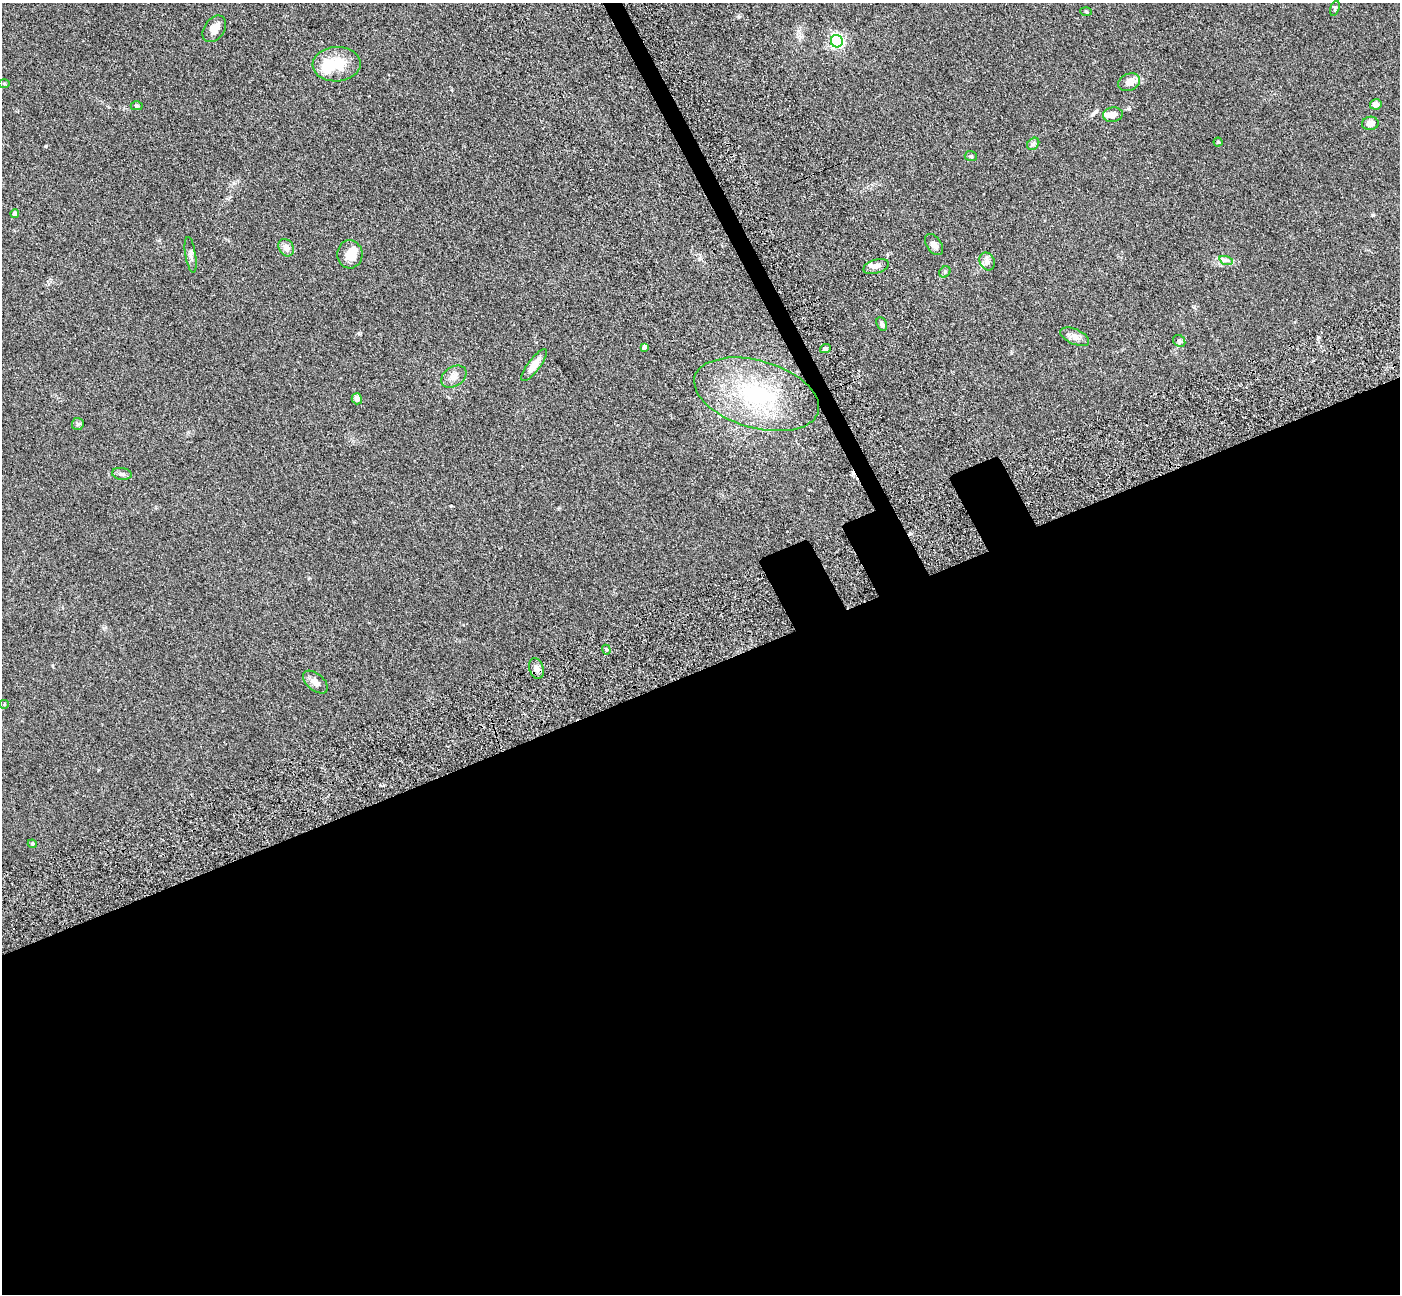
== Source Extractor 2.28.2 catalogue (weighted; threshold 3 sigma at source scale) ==
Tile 15 of 4 x 4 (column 3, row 4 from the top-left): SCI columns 2955-4352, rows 472-1763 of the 5911 x 5897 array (HDU 1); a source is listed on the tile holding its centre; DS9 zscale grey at full resolution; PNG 1402 x 1296 px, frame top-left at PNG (2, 3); each listed source drawn as its Kron ellipse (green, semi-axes under 4 px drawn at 4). Shown black and unused: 50% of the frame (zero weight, under 3 of 5 exposures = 10% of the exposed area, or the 3 px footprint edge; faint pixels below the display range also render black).
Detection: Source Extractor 2.28.2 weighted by HDU 2 'WHT'; one run over the whole footprint, this tile lists its part. Background 0.245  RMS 0.0081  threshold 0.0366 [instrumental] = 3 sigma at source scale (4.5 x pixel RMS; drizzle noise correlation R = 1.50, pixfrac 1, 0.05/0.05 arcsec/px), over >= 5 px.
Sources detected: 44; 1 cosmic-ray / hot-pixel residue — neither listed nor drawn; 4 inside a brighter listed object's ellipse — not listed separately; the other 39 listed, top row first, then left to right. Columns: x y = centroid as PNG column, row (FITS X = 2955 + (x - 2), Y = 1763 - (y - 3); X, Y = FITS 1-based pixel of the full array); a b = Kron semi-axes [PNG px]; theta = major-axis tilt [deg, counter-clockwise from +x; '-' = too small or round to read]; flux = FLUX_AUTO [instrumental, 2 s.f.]
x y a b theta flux
1335 8 8 4 72 1.1
1086 12 5 3 - 0.77
214 29 15 10 55 7.5
837 41 6 6 - 150
337 64 24 17 3 21
1129 82 11 8 24 6.1
4 84 6 4 -1 0.75
1376 104 6 5 - 4.6
137 106 6 4 0 1
1113 115 10 7 9 4.5
1370 123 8 6 9 4.6
1218 142 4 4 - 0.86
1033 144 7 5 45 1.7
971 156 6 5 - 1.2
15 214 4 4 - 3.7
934 245 12 7 -55 3.8
286 248 9 7 -59 5.1
350 254 14 12 -85 10
191 255 18 5 -81 2.9
1226 260 7 4 -17 1.7
987 261 9 7 -66 3.2
876 267 13 7 17 3.7
945 272 6 5 - 1.2
882 324 7 4 -64 2.1
1075 337 15 7 -24 4.4
1179 341 6 5 - 1.6
644 347 4 4 - 3.2
825 349 5 4 - 1.5
534 365 19 6 53 7.9
454 377 14 9 33 5.8
757 394 64 33 -16 90
357 399 5 5 - 4.2
78 424 6 6 - 1.5
122 474 10 6 -9 2.1
606 650 5 4 - 1.1
536 668 10 7 -73 3.7
315 682 14 8 -41 5
4 704 5 4 - 0.77
32 844 4 4 - 0.77
Unlisted compact peaks at least as high as the median listed source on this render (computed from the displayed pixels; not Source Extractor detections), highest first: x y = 46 146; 1373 215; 739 17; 451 506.